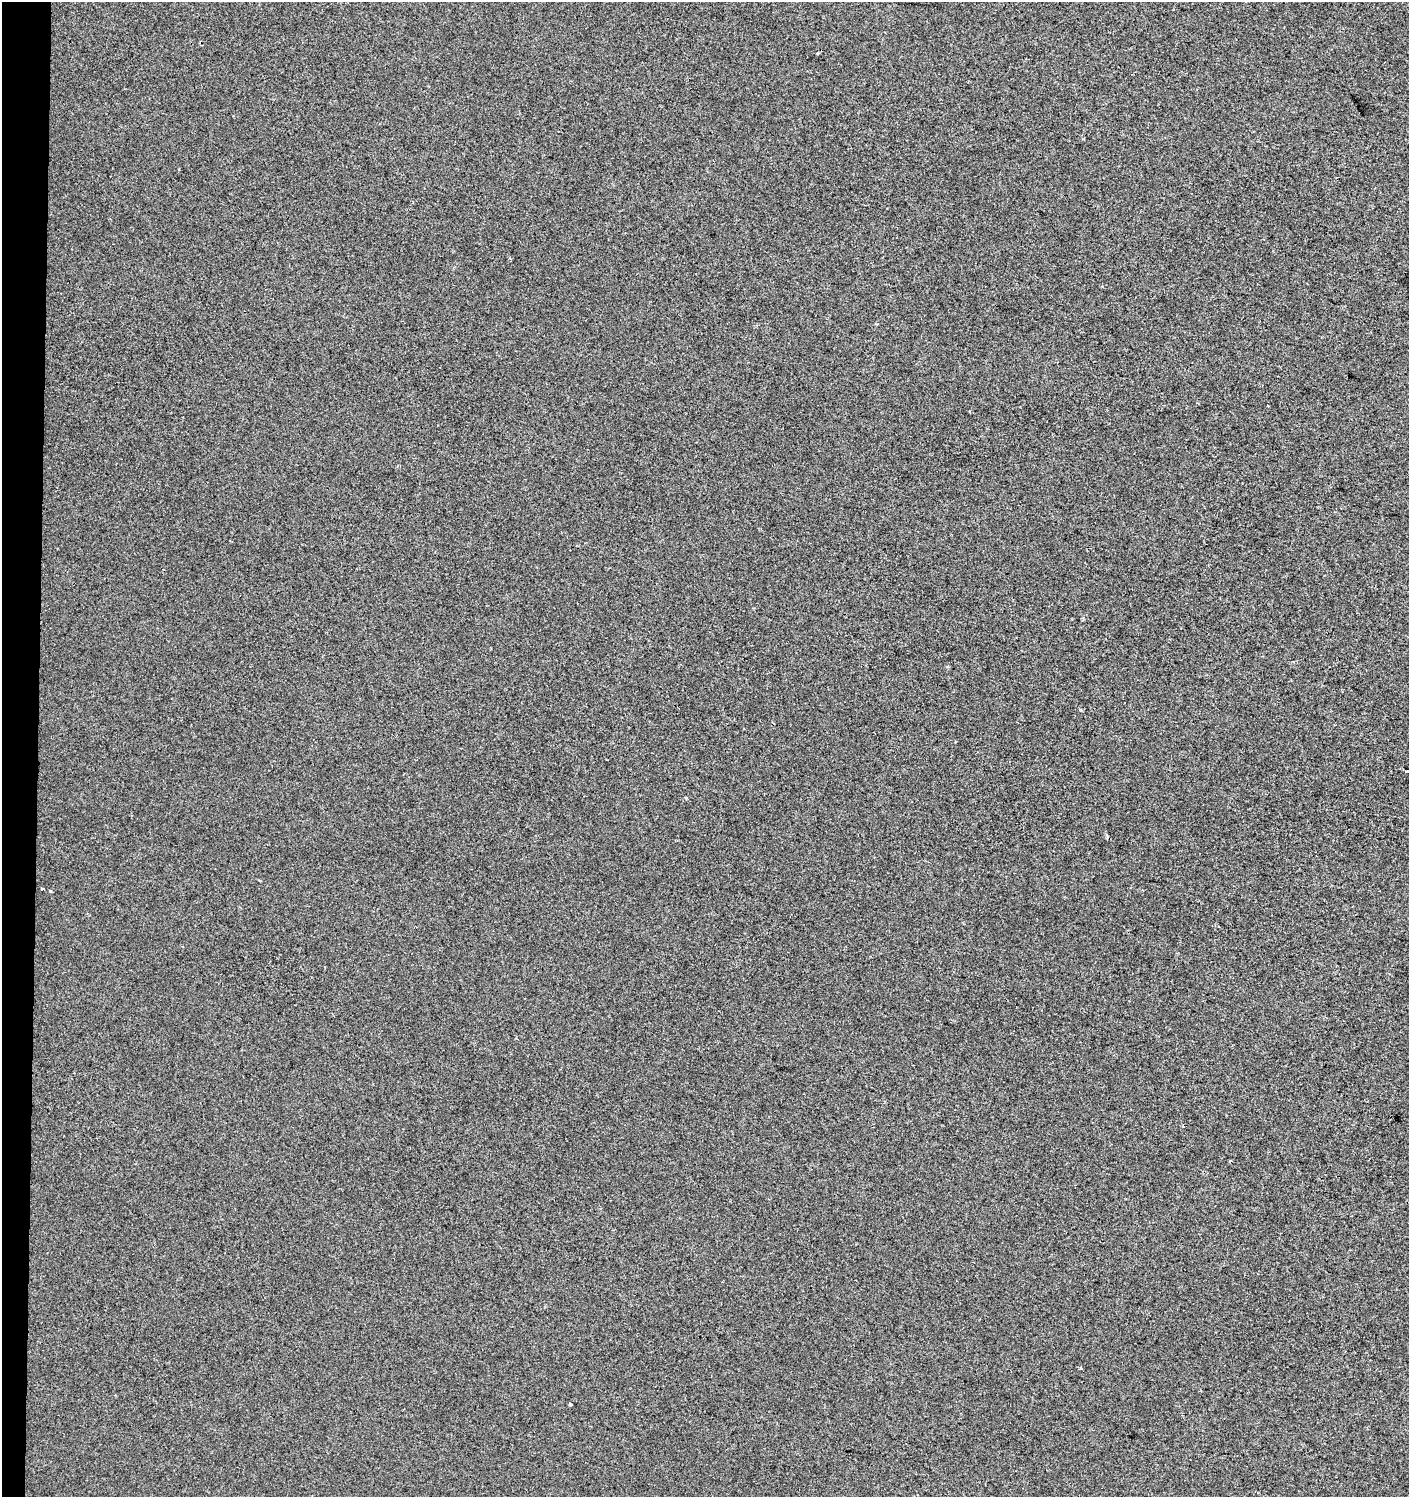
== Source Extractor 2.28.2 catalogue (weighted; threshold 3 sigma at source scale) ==
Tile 4 of 3 x 3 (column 1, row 2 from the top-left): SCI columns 285-1691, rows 1496-2990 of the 4734 x 4494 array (HDU 1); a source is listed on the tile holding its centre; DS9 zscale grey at full resolution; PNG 1411 x 1499 px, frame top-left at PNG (2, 2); no overlay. Shown black and unused: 3% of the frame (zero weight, under 2 of 3 exposures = <1% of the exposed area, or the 3 px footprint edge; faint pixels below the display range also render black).
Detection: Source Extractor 2.28.2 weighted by HDU 2 'WHT'; one run over the whole footprint, this tile lists its part. Background 0.00371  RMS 0.0062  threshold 0.0277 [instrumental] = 3 sigma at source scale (4.5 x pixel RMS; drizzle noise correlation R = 1.50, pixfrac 1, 0.0396/0.0396 arcsec/px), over >= 5 px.
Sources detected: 9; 3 cosmic-ray / hot-pixel residue — not listed; the other 6 listed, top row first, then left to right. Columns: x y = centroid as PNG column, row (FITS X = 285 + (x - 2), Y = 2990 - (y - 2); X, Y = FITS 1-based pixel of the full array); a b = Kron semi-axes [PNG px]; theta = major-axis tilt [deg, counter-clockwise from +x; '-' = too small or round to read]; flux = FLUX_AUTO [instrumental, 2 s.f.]
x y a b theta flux
818 53 4 3 - 0.57
1080 710 4 3 - 0.72
686 798 5 3 - 0.55
42 889 3 2 - 1
51 891 3 3 - 1.3
570 1404 3 3 - 1.5